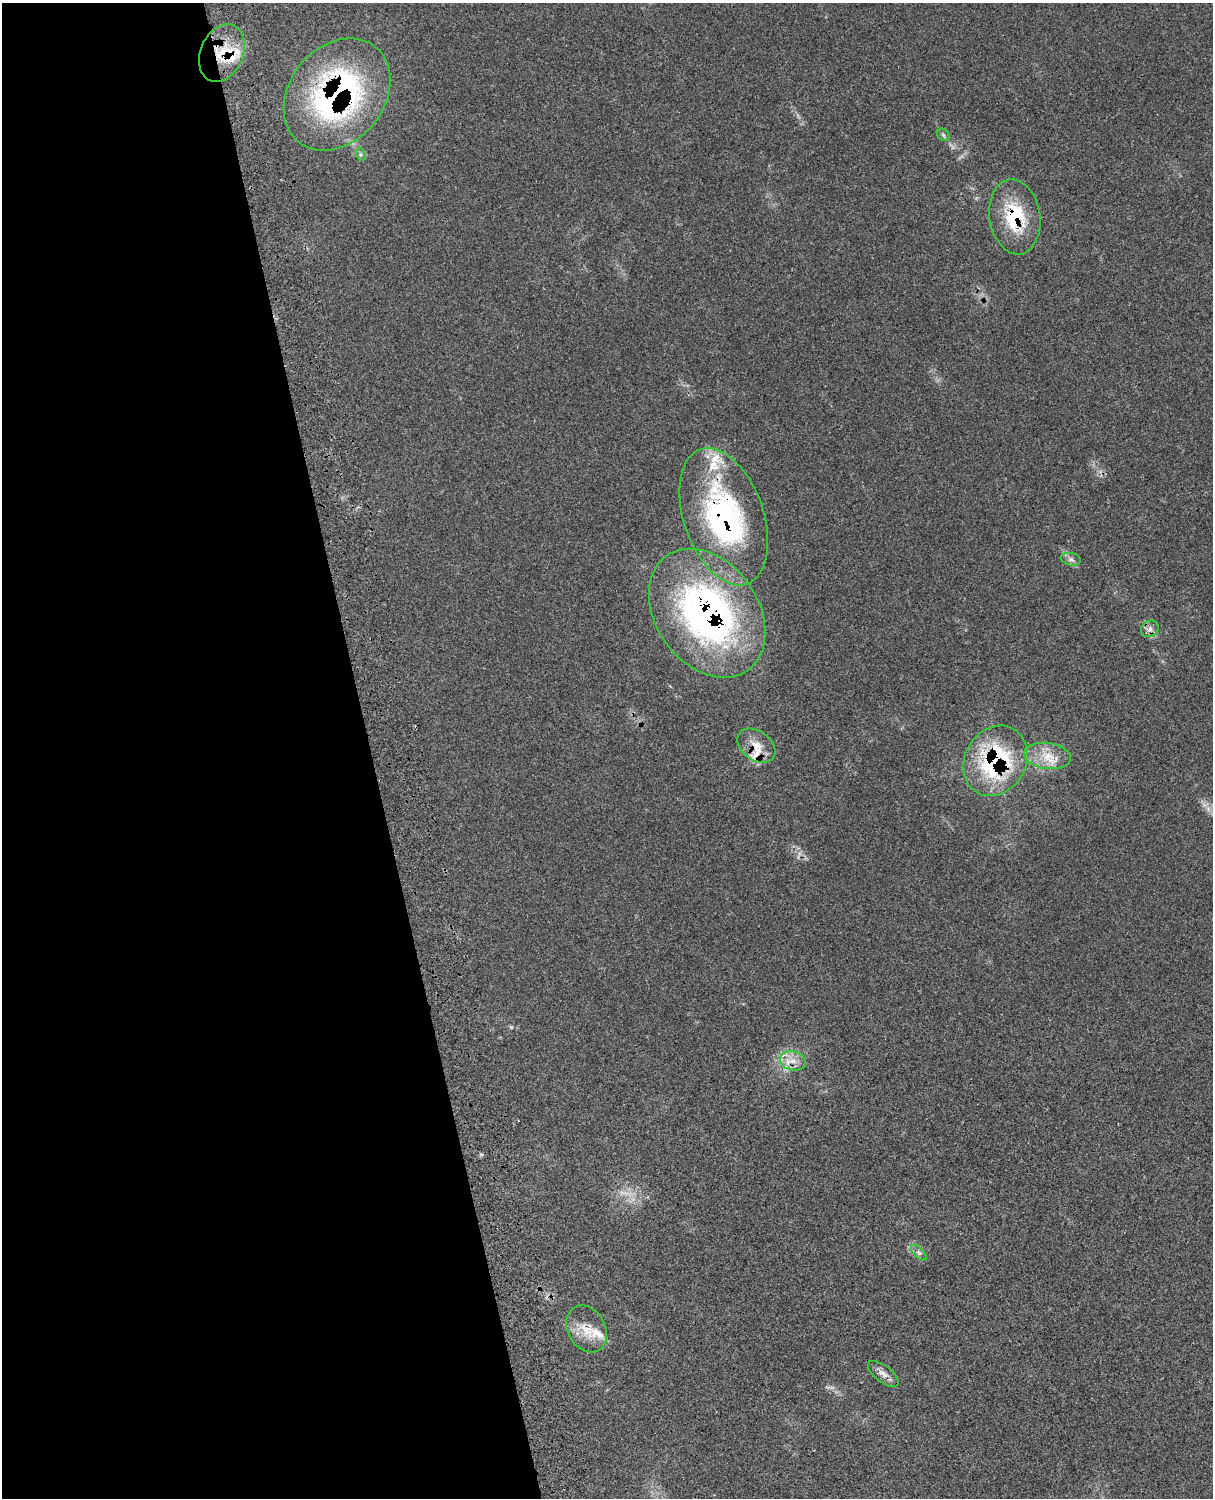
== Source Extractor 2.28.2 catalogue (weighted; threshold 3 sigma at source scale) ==
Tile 5 of 4 x 3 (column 1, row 2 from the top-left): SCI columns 123-1333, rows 1773-3268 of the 5084 x 4927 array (HDU 1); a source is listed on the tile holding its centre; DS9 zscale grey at full resolution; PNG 1215 x 1500 px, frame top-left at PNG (2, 3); each listed source drawn as its Kron ellipse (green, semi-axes under 4 px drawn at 4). Shown black and unused: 31% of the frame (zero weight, under 3 of 4 exposures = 6% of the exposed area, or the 3 px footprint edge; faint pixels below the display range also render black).
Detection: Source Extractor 2.28.2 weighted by HDU 2 'WHT'; one run over the whole footprint, this tile lists its part. Background 0.0791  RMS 0.0058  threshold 0.0263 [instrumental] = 3 sigma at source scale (4.5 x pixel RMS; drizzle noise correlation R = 1.50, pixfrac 1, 0.05/0.05 arcsec/px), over >= 5 px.
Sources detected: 23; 1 cosmic-ray / hot-pixel residue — neither listed nor drawn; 6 inside a brighter listed object's ellipse — not listed separately; the other 16 listed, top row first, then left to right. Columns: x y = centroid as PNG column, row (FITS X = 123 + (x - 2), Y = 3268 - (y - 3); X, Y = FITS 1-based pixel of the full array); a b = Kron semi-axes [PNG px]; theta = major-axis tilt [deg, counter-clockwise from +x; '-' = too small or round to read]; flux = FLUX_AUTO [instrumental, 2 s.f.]
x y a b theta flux
222 53 30 21 67 24
337 94 61 47 51 160
943 135 7 5 -46 1.1
360 154 6 4 -72 1
1015 217 38 25 -81 33
724 517 71 40 -71 130
1071 559 10 6 -10 2
707 613 70 51 -54 220
1150 629 9 8 - 2.6
756 746 21 14 -36 9.5
1047 756 24 13 -8 12
995 761 37 30 60 74
793 1061 13 9 -15 5.8
919 1253 10 5 -45 1.7
586 1329 25 18 -61 12
883 1374 18 8 -38 4
Overlapping masked pixels (flux is a lower limit): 8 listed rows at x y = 222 53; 337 94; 1015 217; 724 517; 707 613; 756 746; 995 761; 586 1329
Unlisted compact peaks at least as high as the median listed source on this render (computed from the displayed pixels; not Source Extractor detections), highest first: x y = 481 1154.